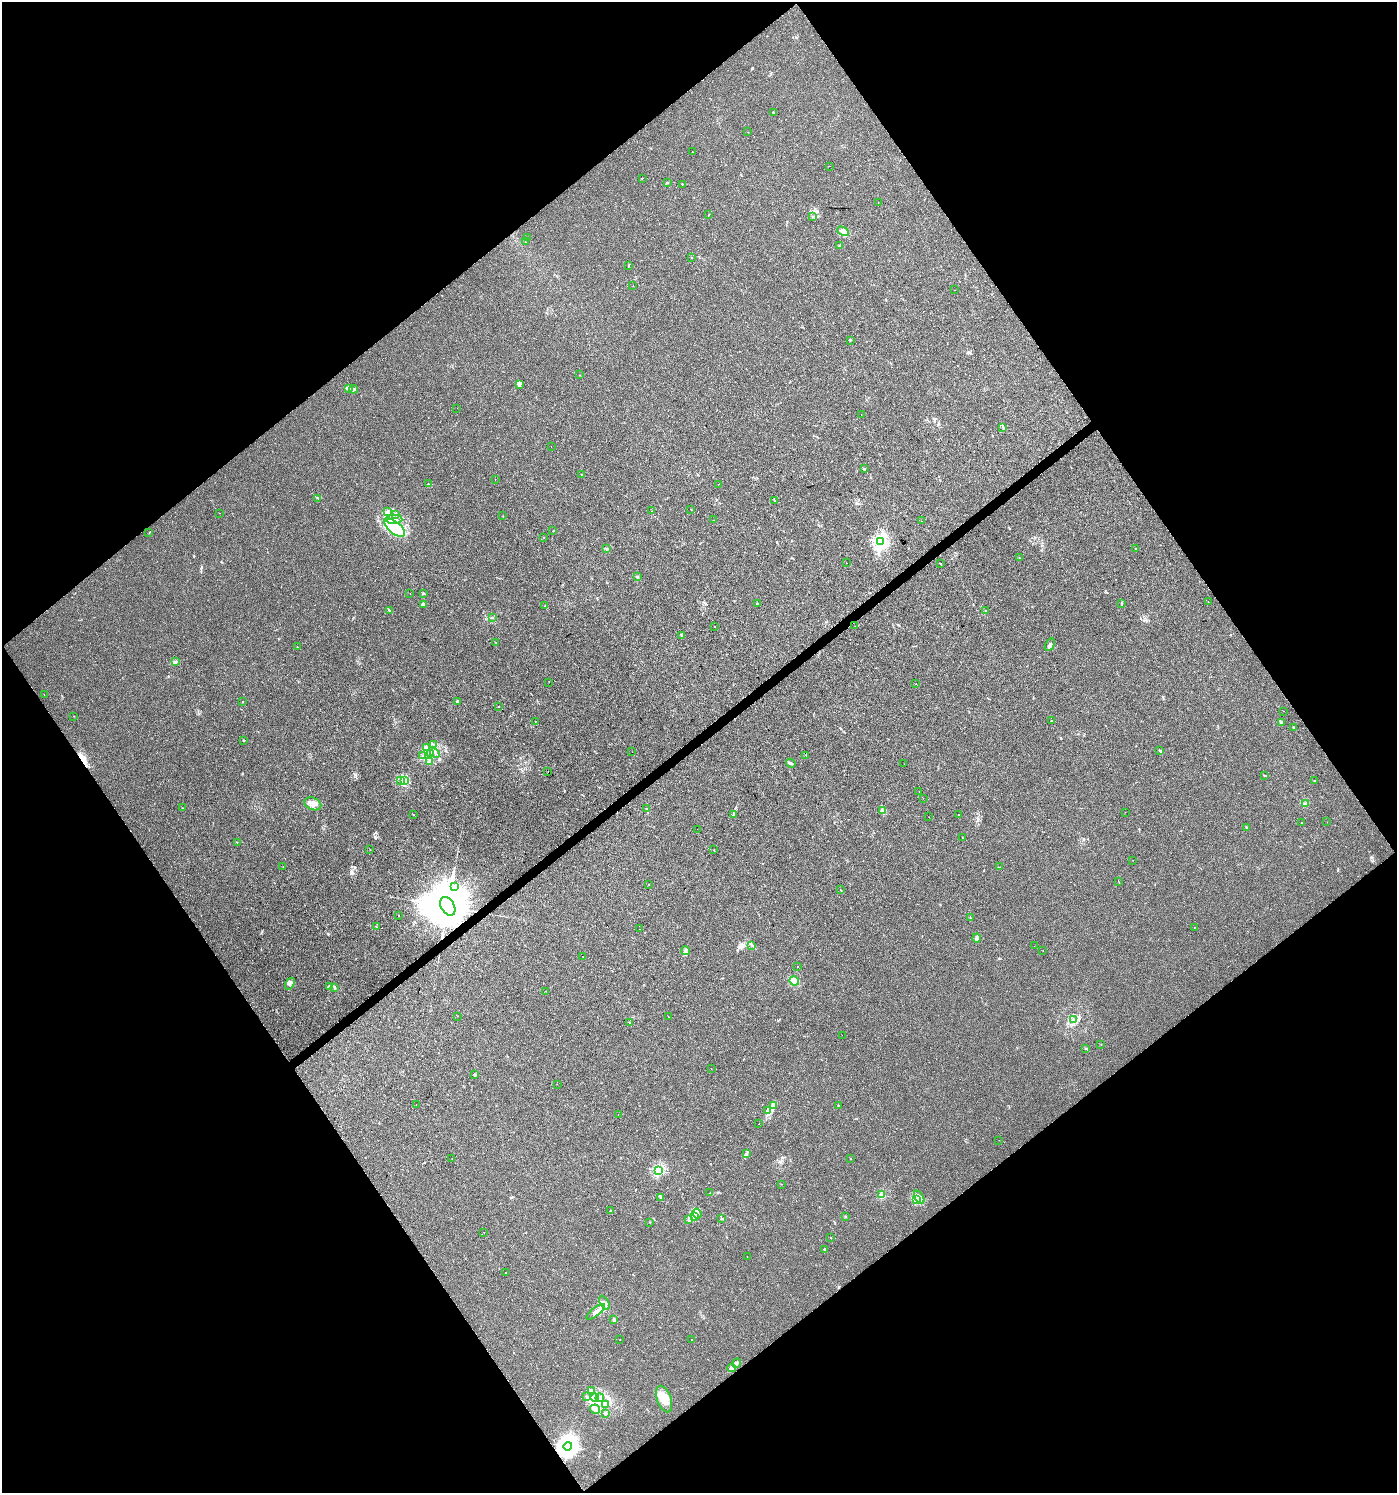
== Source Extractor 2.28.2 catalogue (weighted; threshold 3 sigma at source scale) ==
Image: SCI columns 213-5789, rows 7-5970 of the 5921 x 5985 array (HDU 1 of 3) = the unmasked area's bounding box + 8 px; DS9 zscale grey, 4 x 4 block average (1 PNG px = mean of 4 x 4 image px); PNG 1399 x 1495 px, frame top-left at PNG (2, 2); each listed source drawn as its Kron ellipse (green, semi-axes under 4 px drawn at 4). Shown black and unused: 50% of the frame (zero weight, under 2 of 3 exposures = <1% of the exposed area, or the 3 px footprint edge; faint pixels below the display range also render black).
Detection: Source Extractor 2.28.2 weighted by HDU 2 'WHT'. Background 0.00424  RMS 0.0034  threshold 0.0154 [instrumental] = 3 sigma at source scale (4.5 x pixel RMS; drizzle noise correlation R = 1.50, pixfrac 1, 0.0396/0.0396 arcsec/px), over >= 5 px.
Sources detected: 230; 4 inside a brighter object's white glare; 4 cosmic-ray / hot-pixel residue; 3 long thin detections or spike segments (spike, bleed or trail) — neither listed nor drawn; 9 coinciding with a brighter row at this scale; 10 inside a brighter listed object's ellipse — not listed separately; the other 200 listed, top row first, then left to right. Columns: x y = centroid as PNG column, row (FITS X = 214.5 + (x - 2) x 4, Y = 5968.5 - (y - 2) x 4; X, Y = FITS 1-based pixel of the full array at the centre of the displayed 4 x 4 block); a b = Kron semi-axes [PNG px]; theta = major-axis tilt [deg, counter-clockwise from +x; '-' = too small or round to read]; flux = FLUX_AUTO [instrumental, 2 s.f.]
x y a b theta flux
773 112 2 2 - 1.5
748 132 2 2 - 0.59
693 152 2 2 - 1.2
829 166 2 2 - 0.35
642 178 2 2 - 0.47
667 183 2 2 - 0.77
682 184 2 2 - 0.82
878 202 2 2 - 0.58
709 215 2 2 - 0.52
813 216 3 2 - 1.6
843 231 6 3 -29 12
527 238 2 2 - 0.58
525 242 2 2 - 0.27
840 245 2 2 - 0.6
691 257 2 2 - 0.57
628 266 2 2 - 1.4
633 285 2 2 - 0.36
955 290 2 2 - 0.36
850 340 2 2 - 1.2
579 375 2 2 - 0.53
520 385 2 2 - 1.1
349 388 3 3 - 3.2
354 389 4 2 - 4.2
457 408 2 2 - 0.44
861 414 2 2 - 0.65
1003 427 3 2 - 1.6
551 447 2 2 - 0.38
864 469 3 2 - 2.7
582 475 2 2 - 0.67
495 479 2 2 - 0.92
428 484 2 2 - 1.1
719 484 2 2 - 0.77
318 498 2 2 - 0.8
775 500 2 2 - 0.8
691 509 2 2 - 0.57
652 511 2 2 - 2.2
387 512 3 2 - 2.5
220 513 2 2 - 0.28
396 514 2 2 - 1.7
503 516 2 2 - 0.43
394 519 8 4 0 12
713 520 2 2 - 0.32
922 521 2 2 - 0.31
395 528 12 6 -39 31
553 530 2 2 - 0.94
149 532 2 2 - 0.68
544 537 2 2 - 0.65
880 541 2 2 - 460
1136 548 3 2 - 1.5
606 549 2 2 - 2.1
1019 558 2 2 - 0.56
846 563 2 2 - 0.78
940 563 2 2 - 0.7
637 577 3 2 - 1.7
410 593 2 2 - 5.6
423 594 4 2 - 1.9
1208 601 2 2 - 0.4
758 603 2 2 - 1.5
1121 603 2 2 - 1
423 605 3 2 - 3.2
545 605 2 2 - 0.56
389 610 4 2 - 2.1
985 611 2 2 - 0.55
492 618 2 2 - 0.55
714 626 2 2 - 0.88
855 626 2 2 - 0.46
681 635 3 2 - 2.1
496 643 2 2 - 0.44
1050 645 7 3 60 6.8
297 647 2 2 - 1.1
175 662 3 2 - 2.3
549 682 2 2 - 0.49
916 683 2 2 - 0.82
44 695 2 2 - 0.36
457 701 2 2 - 1.6
242 702 2 2 - 0.8
498 706 2 2 - 0.46
1283 711 2 2 - 0.3
73 716 2 2 - 0.4
535 721 2 2 - 1.2
1051 721 3 2 - 1.1
1281 722 4 2 - 3.6
1293 727 2 2 - 0.65
244 740 2 2 - 1.6
433 744 2 2 - 0.58
427 747 2 2 - 1.2
1160 750 2 2 - 0.93
632 752 2 2 - 0.7
430 753 3 2 - 1.8
435 753 5 2 - 3.6
806 755 2 2 - 0.64
422 756 2 2 - 1.2
429 761 2 2 - 1.4
791 763 5 3 - 3.1
904 764 2 2 - 1.4
548 772 2 2 - 1.9
1264 776 2 2 - 0.68
401 780 3 2 - 1.4
404 781 2 2 - 0.79
1314 781 2 2 - 0.67
919 791 2 2 - 0.49
923 798 2 2 - 0.64
1305 803 2 2 - 1.5
313 804 9 6 -22 14
182 808 2 2 - 0.57
646 809 3 2 - 1.6
882 811 3 3 - 2.9
1125 812 2 2 - 0.29
413 815 2 2 - 1.2
734 815 4 2 - 2.7
959 815 2 2 - 2.5
929 817 2 2 - 0.35
1327 822 2 2 - 0.53
1301 823 2 2 - 1.1
1246 827 2 2 - 0.73
697 829 2 2 - 0.35
962 838 2 2 - 1
237 843 2 2 - 2.2
370 850 2 2 - 1.5
714 850 2 2 - 0.64
1133 860 2 2 - 0.43
283 867 2 2 - 0.47
1000 867 4 2 - 1.2
1118 881 2 2 - 0.57
649 884 2 2 - 0.77
455 886 2 2 - 1.4
841 890 2 2 - 1.2
448 906 10 6 -59 20000
398 915 2 2 - 2.3
970 918 2 2 - 1.4
376 927 2 2 - 0.59
1195 927 2 2 - 0.65
639 929 2 2 - 0.38
977 938 4 3 - 4.6
752 945 3 2 - 2.2
1034 946 2 2 - 0.34
1043 950 2 2 - 1.3
685 951 4 3 - 4.1
583 956 2 2 - 0.56
797 966 2 2 - 1.5
794 981 5 4 - 8.9
290 984 6 2 57 4.5
330 986 3 2 - 2.1
334 987 4 2 - 2.2
545 991 2 2 - 1.2
457 1016 2 2 - 0.85
668 1016 2 2 - 0.34
1073 1020 3 3 - 4.4
630 1023 2 2 - 0.88
842 1035 2 2 - 0.37
1101 1045 2 2 - 0.59
1086 1048 2 2 - 0.74
711 1069 2 2 - 0.36
475 1075 2 2 - 9.6
557 1084 2 2 - 0.39
416 1104 2 2 - 0.29
773 1106 2 2 - 0.89
838 1106 3 2 - 0.88
767 1110 2 2 - 1.7
618 1114 2 2 - 0.51
759 1124 2 2 - 1.2
999 1140 2 2 - 0.43
747 1154 2 2 - 0.78
452 1158 2 2 - 0.82
850 1158 2 2 - 0.42
658 1170 2 2 - 190
782 1184 2 2 - 0.48
710 1193 2 2 - 0.92
882 1195 2 2 - 76
919 1197 7 3 -60 9.1
661 1198 2 2 - 1.6
917 1200 2 2 - 1.3
610 1210 2 2 - 0.46
697 1214 5 3 - 7.8
695 1216 3 2 - 3.4
846 1216 3 2 - 1.2
688 1219 2 2 - 1.2
722 1219 3 2 - 1.3
650 1222 2 2 - 0.88
484 1232 2 2 - 0.38
831 1238 2 2 - 1.7
825 1249 2 2 - 12
747 1257 2 2 - 1.3
505 1273 2 2 - 5
604 1303 8 2 -59 4.3
596 1312 11 3 39 9.9
614 1320 2 2 - 4.4
620 1340 2 2 - 0.44
692 1340 2 2 - 0.68
737 1363 5 2 - 2.4
732 1368 4 3 - 4.5
592 1390 3 2 - 2.4
586 1397 2 2 - 0.89
594 1398 4 2 - 4.2
600 1398 4 2 - 3.8
664 1399 14 7 -70 32
605 1404 3 2 - 2.7
595 1409 5 3 - 5.1
606 1414 2 2 - 0.78
568 1446 4 4 - 1500
Overlapping masked pixels (flux is a lower limit): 2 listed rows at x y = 448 906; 568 1446
Diffuse or blended objects may show on this block-average render without a row.